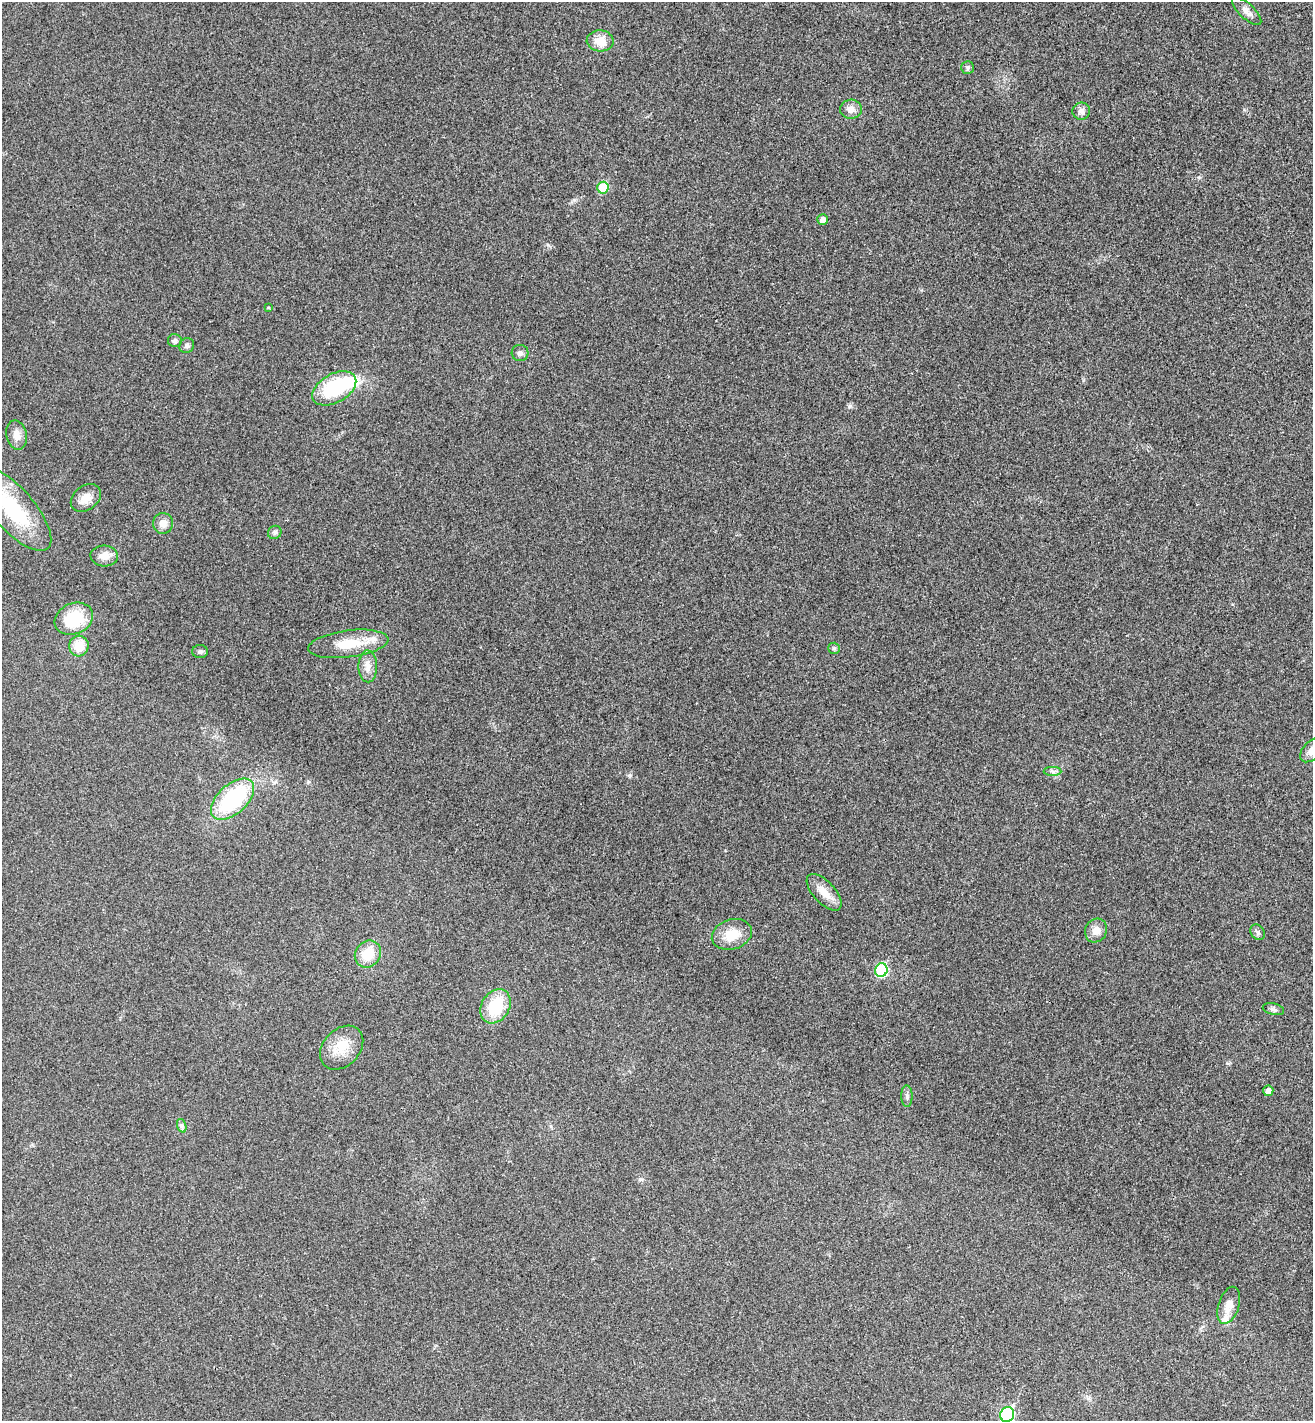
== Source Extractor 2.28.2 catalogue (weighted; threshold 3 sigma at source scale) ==
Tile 6 of 4 x 4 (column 2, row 2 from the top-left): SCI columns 1509-2819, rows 2873-4291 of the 5774 x 5741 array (HDU 1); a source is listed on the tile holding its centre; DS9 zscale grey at full resolution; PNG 1315 x 1423 px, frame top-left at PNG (2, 2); each listed source drawn as its Kron ellipse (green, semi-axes under 4 px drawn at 4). Shown black and unused: <1% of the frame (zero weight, under 3 of 4 exposures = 6% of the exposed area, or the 3 px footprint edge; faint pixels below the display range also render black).
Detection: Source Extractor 2.28.2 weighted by HDU 2 'WHT'; one run over the whole footprint, this tile lists its part. Background 0.0453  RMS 0.007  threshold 0.0314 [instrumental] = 3 sigma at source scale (4.5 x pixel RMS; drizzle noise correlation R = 1.50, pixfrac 1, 0.05/0.05 arcsec/px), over >= 5 px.
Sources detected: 43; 1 inside a brighter object's white glare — neither listed nor drawn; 1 inside a brighter listed object's ellipse — not listed separately; the other 41 listed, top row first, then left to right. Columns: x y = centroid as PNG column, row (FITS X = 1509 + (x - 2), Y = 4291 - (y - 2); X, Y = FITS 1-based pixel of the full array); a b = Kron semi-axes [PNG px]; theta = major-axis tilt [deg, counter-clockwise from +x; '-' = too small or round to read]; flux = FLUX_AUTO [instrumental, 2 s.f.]
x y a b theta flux
1247 11 19 7 -43 4.5
600 41 13 10 -3 10
968 68 6 6 - 1.6
851 109 11 9 2 4.6
1081 111 9 8 - 3.3
603 188 6 5 - 23
823 219 5 5 - 3.1
268 307 4 3 - 0.55
175 341 7 6 - 1.9
187 346 8 7 - 2
520 353 8 8 - 2.4
334 388 24 14 29 51
17 435 15 10 -78 5.9
86 498 16 12 38 7.6
13 509 53 21 -49 52
163 523 10 10 - 5.3
275 532 7 6 - 1.7
104 556 14 10 -5 6.2
74 619 20 15 24 29
348 644 40 13 7 20
79 646 10 9 - 13
834 648 6 5 - 1.2
200 652 8 6 0 1.9
368 666 16 9 -88 6.2
1312 750 14 8 46 5.7
1052 771 9 4 -1 1.9
233 799 26 14 43 66
824 892 23 11 -47 8.9
1096 931 12 10 63 6
1257 932 8 6 -53 1.8
732 934 20 15 18 14
368 954 14 12 50 16
881 970 7 6 - 52
496 1006 18 14 59 29
1273 1009 11 5 -13 1.9
342 1048 25 18 47 15
1268 1091 5 5 - 4.2
907 1096 11 5 -89 2.1
182 1126 7 4 -72 1.6
1229 1305 19 10 72 8.5
1007 1414 8 7 - 83
Overlapping masked pixels (flux is a lower limit): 1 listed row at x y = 233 799
Isophote crosses this tile's border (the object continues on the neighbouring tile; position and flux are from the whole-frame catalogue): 3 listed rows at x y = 13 509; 1312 750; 1007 1414
Unlisted compact peaks at least as high as the median listed source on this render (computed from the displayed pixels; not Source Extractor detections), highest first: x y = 850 406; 548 245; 630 775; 574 200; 640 1179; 1199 177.